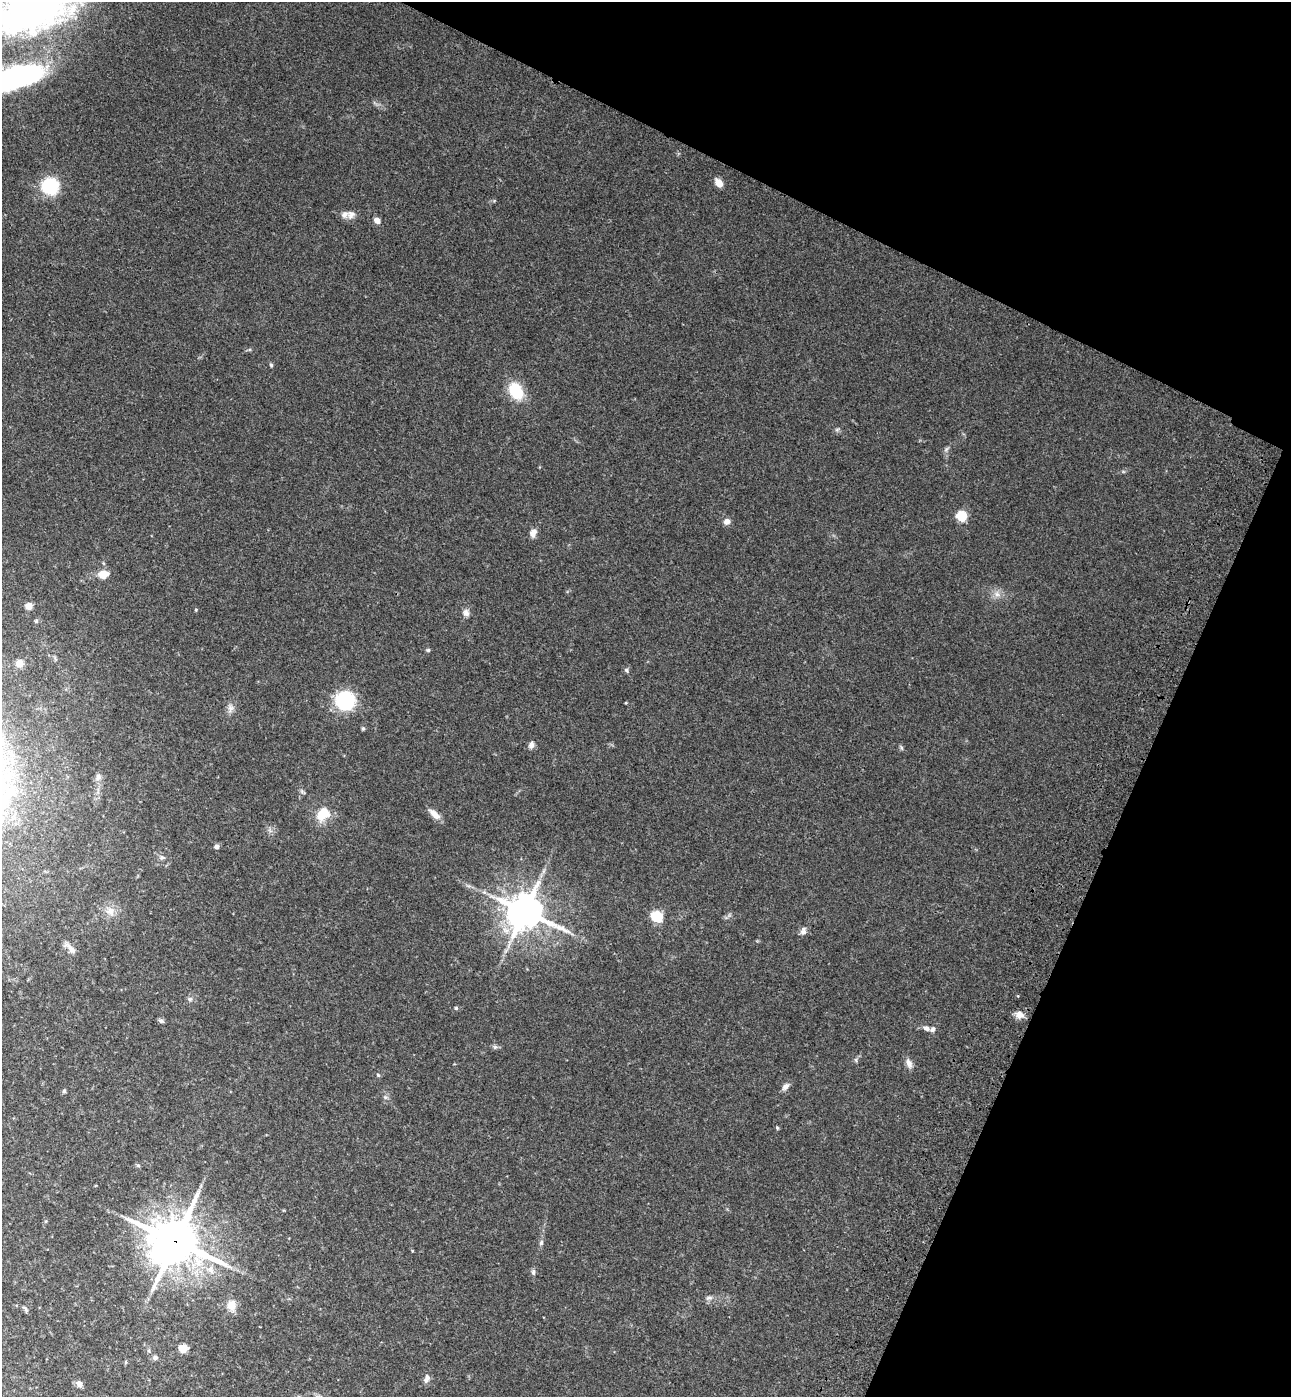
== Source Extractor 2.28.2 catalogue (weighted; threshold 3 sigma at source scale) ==
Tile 8 of 4 x 4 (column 4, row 2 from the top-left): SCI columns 4259-5547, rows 2853-4247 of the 5802 x 5712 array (HDU 1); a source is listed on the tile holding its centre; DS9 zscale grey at full resolution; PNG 1293 x 1399 px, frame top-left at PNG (2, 2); no overlay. Shown black and unused: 23% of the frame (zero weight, under 3 of 4 exposures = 6% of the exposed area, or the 3 px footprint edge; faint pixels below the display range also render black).
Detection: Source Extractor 2.28.2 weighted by HDU 2 'WHT'; one run over the whole footprint, this tile lists its part. Background 0.0419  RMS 0.0055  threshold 0.0248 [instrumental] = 3 sigma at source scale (4.5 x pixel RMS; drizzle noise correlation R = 1.50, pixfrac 1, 0.05/0.05 arcsec/px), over >= 5 px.
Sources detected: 61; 2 inside a brighter listed object's ellipse — not listed separately; the other 59 listed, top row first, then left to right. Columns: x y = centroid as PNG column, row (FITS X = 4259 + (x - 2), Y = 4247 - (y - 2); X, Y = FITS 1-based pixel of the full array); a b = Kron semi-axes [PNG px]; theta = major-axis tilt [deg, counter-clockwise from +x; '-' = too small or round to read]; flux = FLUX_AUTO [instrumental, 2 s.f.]
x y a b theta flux
14 21 28 16 14 27
13 78 76 26 17 120
718 182 11 7 -51 3.6
50 186 9 9 - 45
351 215 11 10 - 2.9
377 220 8 6 -33 2.7
271 365 5 5 - 0.72
516 390 18 12 -63 19
837 429 6 4 20 0.84
961 516 8 8 - 14
727 521 7 6 - 2.8
533 533 9 7 70 3.3
103 574 8 6 4 9.7
997 594 8 6 -44 2.1
29 606 5 4 - 12
466 613 10 8 -61 2.2
36 621 5 4 - 0.73
428 650 5 5 - 0.75
19 663 9 9 - 3.8
626 670 6 5 - 0.89
345 701 9 9 - 87
230 708 11 8 77 2.5
363 728 5 5 - 0.72
531 745 8 7 - 2
901 747 6 4 -72 0.78
98 777 9 7 85 1.8
323 814 16 12 42 11
434 814 16 7 -40 3.9
217 847 5 5 - 1.8
162 857 9 5 -13 1.3
110 911 11 10 - 4.3
524 911 12 10 -21 1300
657 916 7 6 - 22
803 931 11 7 84 2
71 949 17 7 -45 3.7
190 999 6 6 - 1.1
456 1008 5 5 - 0.72
1020 1015 10 9 - 3.8
161 1021 7 6 - 1.2
926 1028 8 6 -23 2
495 1047 5 5 - 0.98
909 1063 13 7 -66 2.7
378 1075 5 4 - 0.58
786 1087 11 6 45 2.2
64 1091 5 5 - 0.8
385 1097 6 4 -45 0.92
777 1128 5 4 - 0.55
138 1165 6 4 -1 0.75
175 1241 17 15 -11 1900
541 1243 7 5 76 1.2
211 1270 12 8 -73 3.5
533 1272 7 5 -89 1.2
709 1298 9 5 15 1.6
231 1305 13 11 90 5.3
26 1309 8 4 -59 1
183 1348 5 5 - 21
155 1358 7 6 - 1.4
426 1379 12 6 73 2.2
79 1384 7 6 - 3
Overlapping masked pixels (flux is a lower limit): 1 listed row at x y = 175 1241
Isophote crosses this tile's border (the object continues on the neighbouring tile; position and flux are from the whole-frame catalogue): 2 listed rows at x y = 14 21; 13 78